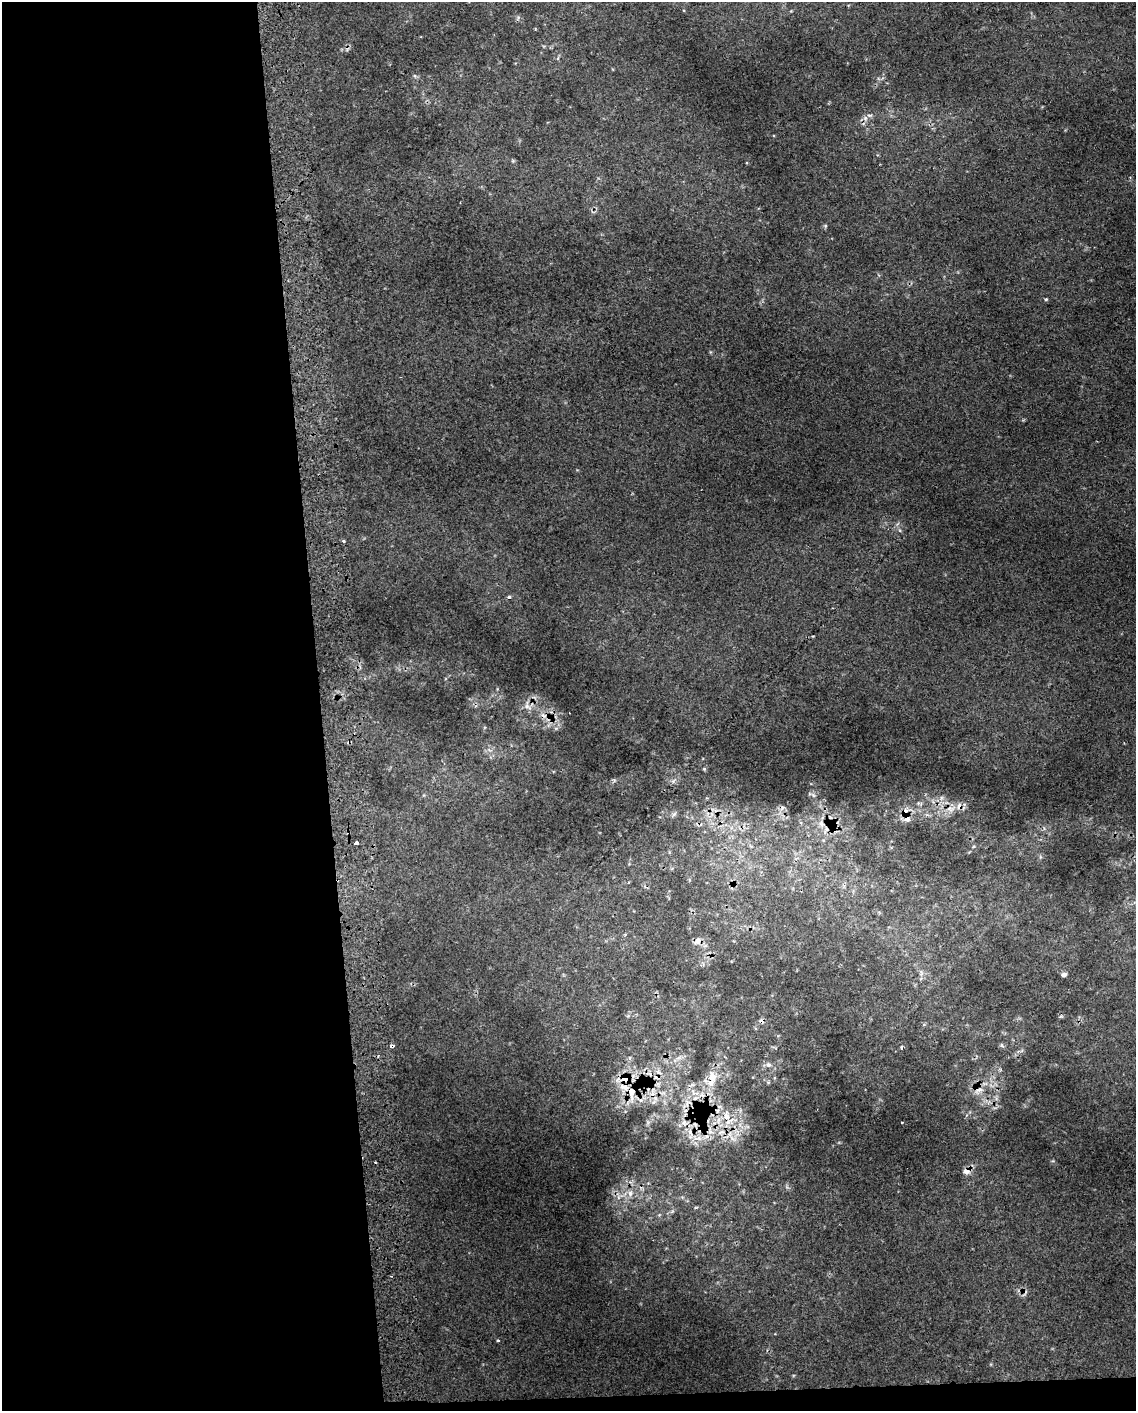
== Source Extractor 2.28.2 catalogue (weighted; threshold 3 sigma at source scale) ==
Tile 9 of 4 x 3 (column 1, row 3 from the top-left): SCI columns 41-1174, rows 9-1417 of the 4618 x 4284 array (HDU 1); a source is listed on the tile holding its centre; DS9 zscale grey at full resolution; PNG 1138 x 1413 px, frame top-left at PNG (2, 2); no overlay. Shown black and unused: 29% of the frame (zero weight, under 2 of 3 exposures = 3% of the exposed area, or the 3 px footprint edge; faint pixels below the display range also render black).
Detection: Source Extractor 2.28.2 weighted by HDU 2 'WHT'; one run over the whole footprint, this tile lists its part. Background 0.0111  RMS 0.0076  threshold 0.034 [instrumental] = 3 sigma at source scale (4.5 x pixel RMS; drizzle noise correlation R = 1.50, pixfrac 1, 0.0396/0.0396 arcsec/px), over >= 5 px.
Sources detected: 53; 7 cosmic-ray / hot-pixel residue — not listed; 5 inside a brighter listed object's ellipse — not listed separately; the other 41 listed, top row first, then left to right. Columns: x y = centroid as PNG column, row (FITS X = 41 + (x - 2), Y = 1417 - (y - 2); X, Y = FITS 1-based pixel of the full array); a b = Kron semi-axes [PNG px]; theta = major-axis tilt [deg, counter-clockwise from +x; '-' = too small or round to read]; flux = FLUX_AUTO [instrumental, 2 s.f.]
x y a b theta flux
558 58 6 4 72 0.98
415 76 5 4 - 1.3
869 115 8 4 -1 1.6
865 118 6 5 - 1.9
513 161 6 4 -44 0.98
825 226 5 5 - 1
1046 299 5 4 - 1
343 541 4 3 - 1.5
509 597 4 3 - 2.3
528 707 15 6 -31 4.4
704 769 4 4 - 0.72
813 795 7 4 -71 1.3
941 798 7 4 71 1.7
951 809 15 7 10 7.3
905 812 15 9 -80 6.8
674 814 8 4 44 1.6
835 823 11 4 13 1.7
821 824 13 7 -68 4.8
356 843 4 3 - 3.9
698 941 11 8 43 4.4
1064 974 5 4 - 2.9
1001 1045 6 4 -70 1.1
392 1046 4 3 - 13
902 1047 4 3 - 5
768 1065 7 6 - 2.6
659 1072 11 6 -34 4.1
625 1078 13 10 9 15
712 1078 18 9 79 15
978 1090 14 10 16 7.3
631 1092 21 11 -81 14
688 1103 14 9 40 7
726 1116 12 10 89 9.2
902 1122 3 2 - 0.86
684 1123 8 8 - 4.2
690 1132 13 6 -74 5.2
721 1132 12 5 18 3.9
698 1138 15 6 -5 6
966 1171 8 7 - 4.9
630 1193 9 7 69 4.3
618 1197 7 4 -72 1.9
498 1341 3 3 - 2
Overlapping masked pixels (flux is a lower limit): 14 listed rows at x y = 528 707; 905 812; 835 823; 392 1046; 625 1078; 712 1078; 978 1090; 631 1092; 688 1103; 726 1116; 684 1123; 721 1132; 698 1138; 966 1171
Unlisted compact peaks at least as high as the median listed source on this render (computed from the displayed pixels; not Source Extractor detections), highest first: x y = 673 781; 648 1123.